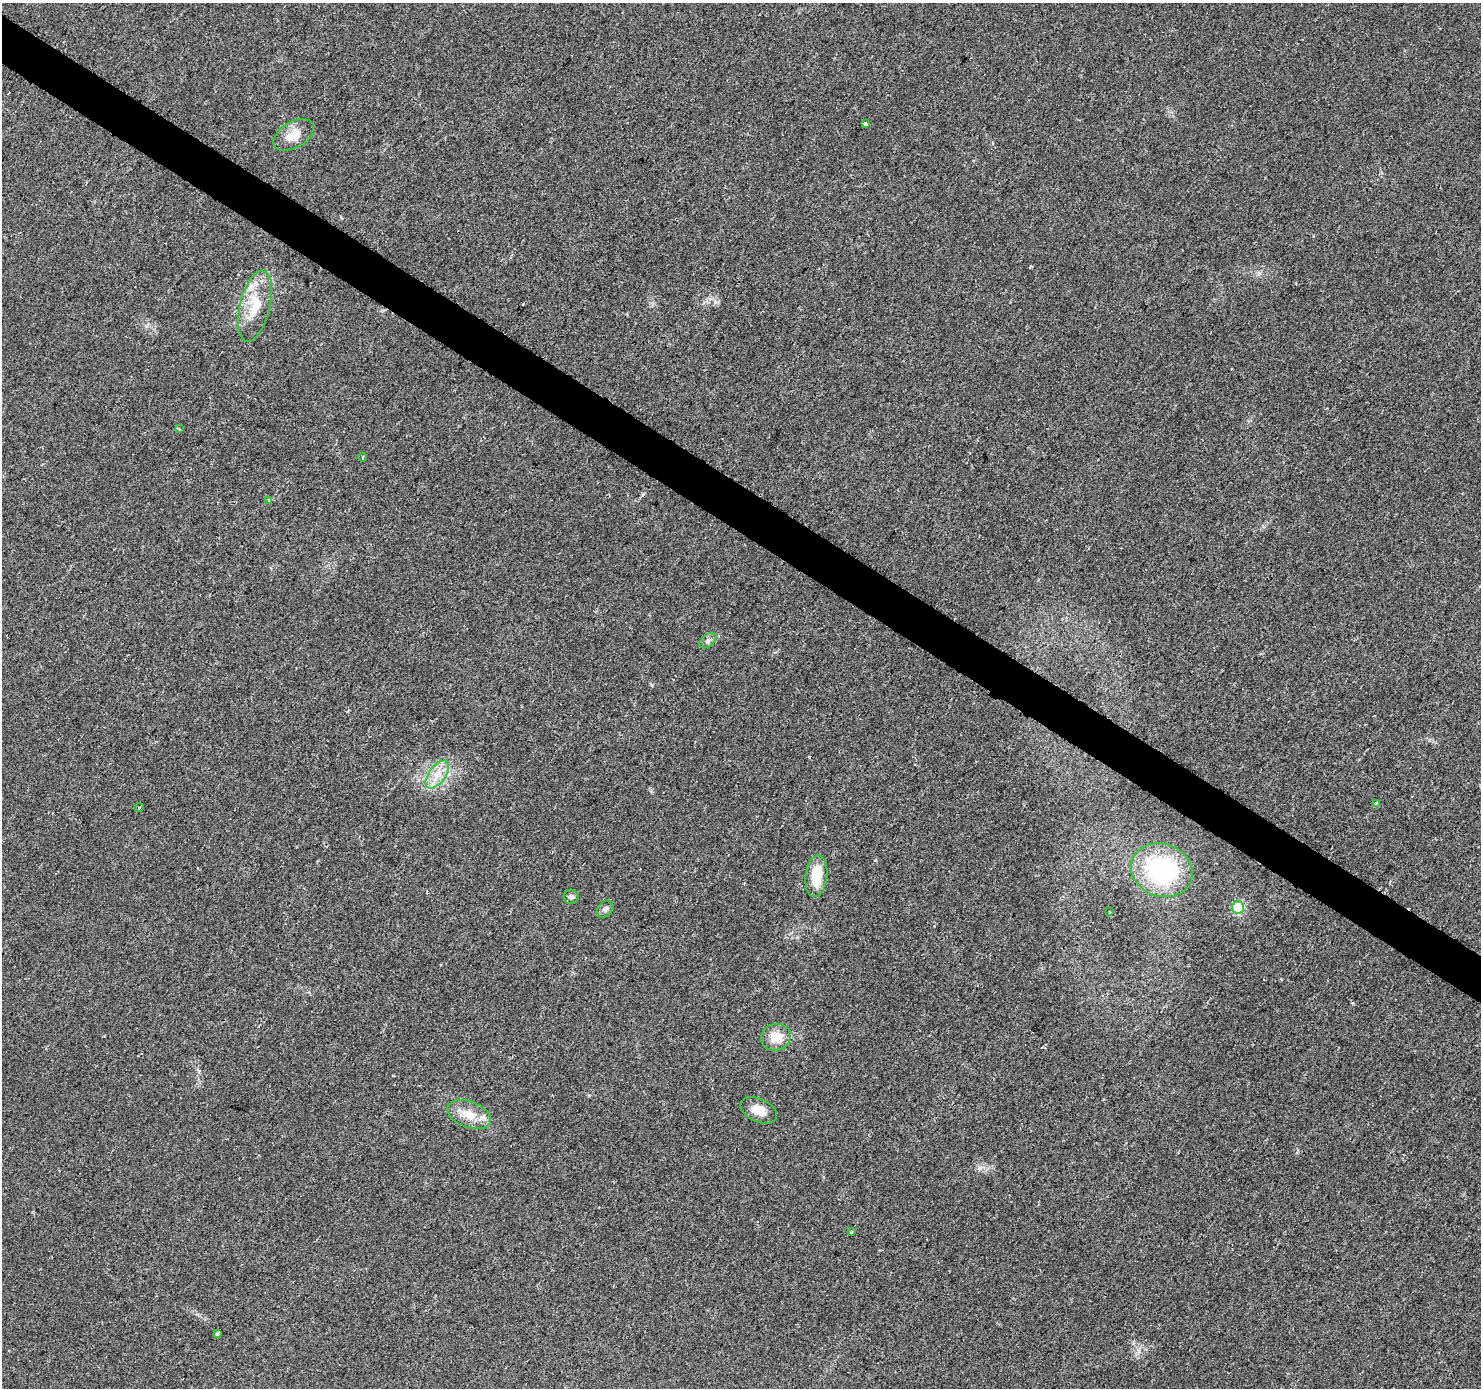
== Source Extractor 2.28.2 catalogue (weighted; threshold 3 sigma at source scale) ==
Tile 11 of 4 x 4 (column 3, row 3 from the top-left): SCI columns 2975-4453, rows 1647-3032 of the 5937 x 5994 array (HDU 1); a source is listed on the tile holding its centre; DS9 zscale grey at full resolution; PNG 1483 x 1390 px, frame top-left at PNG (2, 3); each listed source drawn as its Kron ellipse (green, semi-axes under 4 px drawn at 4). Shown black and unused: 3% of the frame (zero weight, under 2 of 3 exposures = <1% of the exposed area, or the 3 px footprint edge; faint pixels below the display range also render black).
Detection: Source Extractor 2.28.2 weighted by HDU 2 'WHT'; one run over the whole footprint, this tile lists its part. Background 0.0277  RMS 0.0055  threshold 0.0247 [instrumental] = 3 sigma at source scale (4.5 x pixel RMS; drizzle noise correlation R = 1.50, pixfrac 1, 0.0396/0.0396 arcsec/px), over >= 5 px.
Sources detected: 25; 3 cosmic-ray / hot-pixel residue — neither listed nor drawn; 1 inside a brighter listed object's ellipse — not listed separately; the other 21 listed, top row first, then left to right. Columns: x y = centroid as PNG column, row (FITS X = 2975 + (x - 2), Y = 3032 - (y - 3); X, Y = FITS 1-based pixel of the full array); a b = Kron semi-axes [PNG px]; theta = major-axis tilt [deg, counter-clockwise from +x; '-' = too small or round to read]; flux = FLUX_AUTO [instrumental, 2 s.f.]
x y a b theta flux
865 124 4 3 - 2.9
294 135 22 13 31 9.2
255 306 36 15 76 18
179 429 4 3 - 0.67
362 457 4 3 - 0.56
269 500 4 3 - 1.2
708 641 10 6 39 1.9
437 774 16 8 53 6.8
1376 803 4 3 - 1.4
139 808 5 3 - 0.55
1162 870 31 26 -21 66
816 876 21 11 84 15
571 897 7 7 - 1.5
1238 908 6 6 - 41
605 909 9 7 48 1.9
1110 912 3 2 - 0.4
776 1037 15 13 18 9
759 1110 19 11 -24 6.6
469 1114 23 13 -21 9.8
852 1232 4 3 - 0.49
218 1334 3 3 - 2.2
Unlisted compact peaks at least as high as the median listed source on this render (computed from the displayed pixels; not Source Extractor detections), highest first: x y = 1259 273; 809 757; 875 860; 643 494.